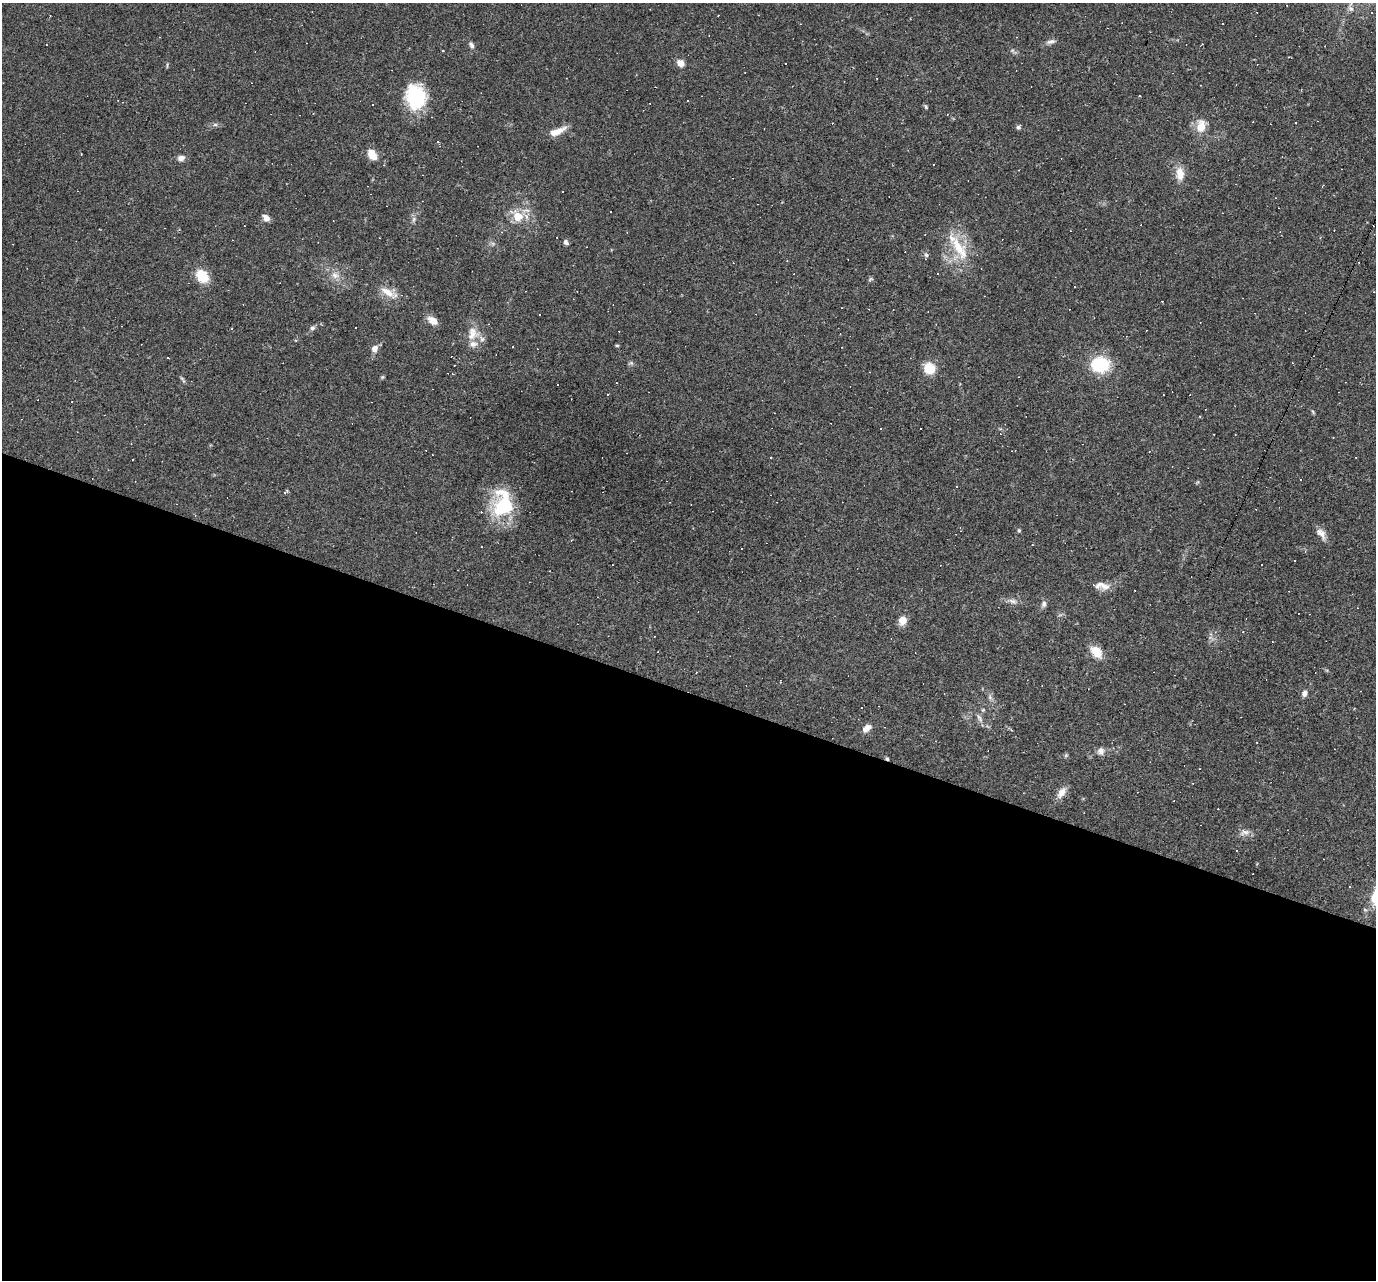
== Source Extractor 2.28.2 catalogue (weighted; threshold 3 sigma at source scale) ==
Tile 14 of 4 x 4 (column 2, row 4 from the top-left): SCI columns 1375-2748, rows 266-1543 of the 5495 x 5510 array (HDU 1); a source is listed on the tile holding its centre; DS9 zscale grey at full resolution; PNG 1378 x 1282 px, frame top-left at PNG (2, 3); no overlay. Shown black and unused: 46% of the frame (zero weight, under 2 of 3 exposures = <1% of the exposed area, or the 3 px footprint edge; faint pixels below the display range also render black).
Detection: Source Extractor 2.28.2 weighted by HDU 2 'WHT'; one run over the whole footprint, this tile lists its part. Background 0.0361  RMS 0.0046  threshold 0.0208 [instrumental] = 3 sigma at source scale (4.5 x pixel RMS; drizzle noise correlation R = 1.50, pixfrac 1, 0.05/0.05 arcsec/px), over >= 5 px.
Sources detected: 142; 67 cosmic-ray / hot-pixel residue — not listed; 4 inside a brighter listed object's ellipse — not listed separately; the other 71 listed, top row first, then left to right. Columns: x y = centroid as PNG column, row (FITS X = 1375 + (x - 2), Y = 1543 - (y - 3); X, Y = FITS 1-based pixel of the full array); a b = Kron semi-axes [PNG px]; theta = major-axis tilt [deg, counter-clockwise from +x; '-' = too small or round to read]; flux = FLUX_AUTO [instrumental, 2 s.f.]
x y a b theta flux
1371 13 3 3 - 0.53
1051 42 13 6 16 1.7
471 45 9 5 -59 1.5
443 51 2 2 - 0.4
680 63 9 8 - 3
416 97 26 20 -81 29
926 107 5 4 - 0.57
313 114 3 2 - 0.28
1296 123 3 2 - 0.48
215 125 7 4 0 0.91
1201 126 16 12 83 6.4
1018 127 6 5 - 0.94
557 131 20 7 24 6
438 142 4 3 - 0.4
372 155 12 7 -59 6.6
181 158 9 6 16 2.3
1180 174 16 10 -86 5.5
518 216 6 6 - 12
266 218 8 6 -44 3.1
413 219 9 4 81 1.2
566 242 8 5 -52 1.2
959 248 43 12 -58 14
926 255 7 6 - 1.2
938 274 3 2 - 0.49
335 275 11 9 -32 3.3
202 276 14 11 -51 11
870 279 7 4 53 0.64
388 292 27 9 -29 5.9
433 320 11 7 -35 4.5
312 328 7 6 - 1.1
472 334 19 14 79 6.7
617 345 5 3 - 0.47
513 346 3 2 - 0.46
374 349 8 7 - 2.8
168 358 3 2 - 0.37
1100 365 17 14 4 22
929 368 9 8 - 13
382 377 6 4 45 0.55
183 379 11 3 -54 0.77
616 383 2 2 - 0.35
557 384 2 2 - 0.49
1313 412 6 4 -72 0.54
1200 417 3 2 - 0.41
921 428 3 2 - 0.53
881 429 2 2 - 0.36
1214 434 3 2 - 0.32
1333 437 3 2 - 0.26
771 458 3 2 - 0.51
133 459 3 2 - 0.49
285 492 11 3 40 0.61
502 504 33 21 83 31
1019 530 5 4 - 0.59
1322 534 16 8 -72 3
1305 551 4 4 - 0.51
1105 586 13 10 -4 3.5
1012 601 13 6 -10 2.1
1044 604 8 6 73 1.5
903 620 8 7 - 4.9
1243 632 3 2 - 0.68
654 636 3 2 - 0.61
1096 652 13 9 -49 8.6
696 673 3 2 - 0.29
1305 693 8 6 70 1.8
983 710 5 5 - 0.55
980 718 14 5 -61 1.9
867 728 11 6 37 3.4
1101 751 9 9 - 2.2
1066 755 6 4 19 0.58
1061 792 15 9 56 3.7
1245 832 16 6 7 2.4
1349 887 3 3 - 0.93